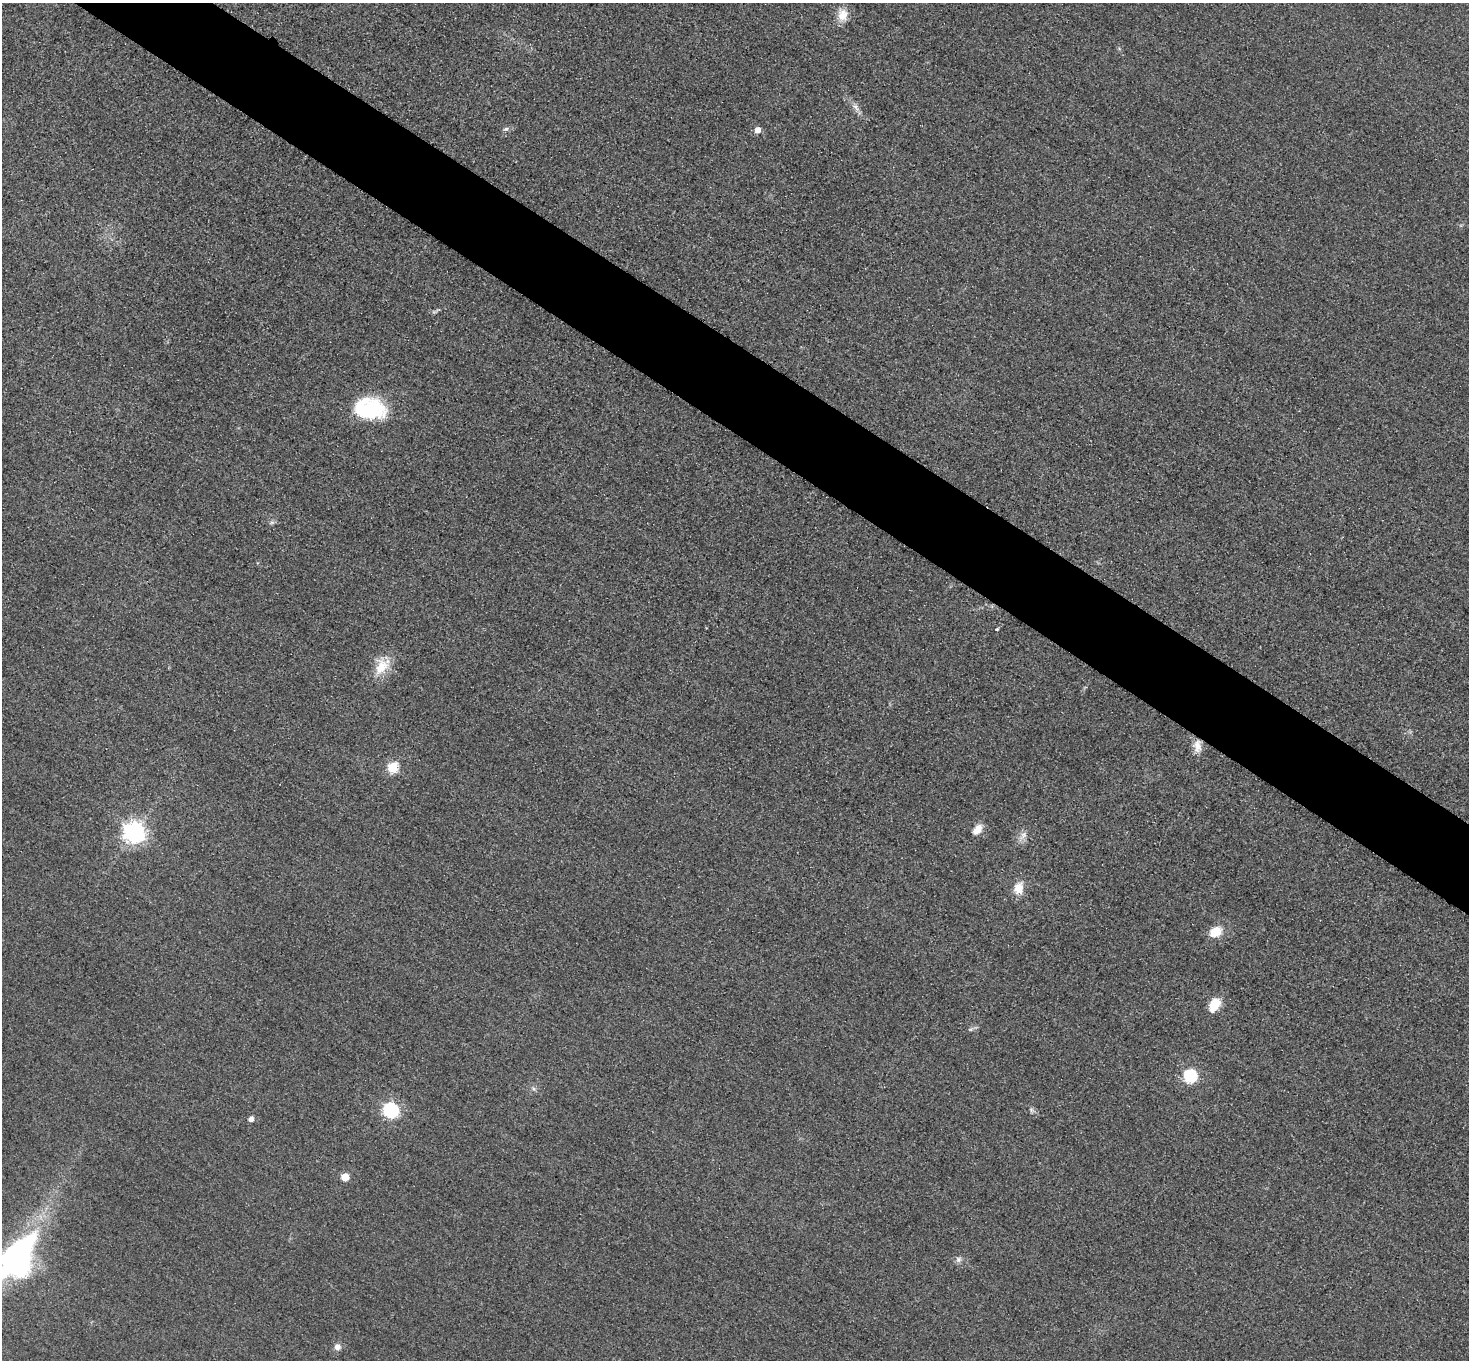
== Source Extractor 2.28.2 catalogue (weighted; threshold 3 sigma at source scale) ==
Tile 11 of 4 x 4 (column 3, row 3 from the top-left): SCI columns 2964-4430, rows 1538-2895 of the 5925 x 5930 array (HDU 1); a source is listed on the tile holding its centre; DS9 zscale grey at full resolution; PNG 1471 x 1362 px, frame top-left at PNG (2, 3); no overlay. Shown black and unused: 6% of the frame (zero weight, under 3 of 4 exposures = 3% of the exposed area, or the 3 px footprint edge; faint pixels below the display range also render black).
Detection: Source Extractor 2.28.2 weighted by HDU 2 'WHT'; one run over the whole footprint, this tile lists its part. Background 0.0503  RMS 0.016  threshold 0.0727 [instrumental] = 3 sigma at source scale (4.5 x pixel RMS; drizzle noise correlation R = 1.50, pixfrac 1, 0.05/0.05 arcsec/px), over >= 5 px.
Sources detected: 25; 2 inside a brighter object's white glare — not listed; the other 23 listed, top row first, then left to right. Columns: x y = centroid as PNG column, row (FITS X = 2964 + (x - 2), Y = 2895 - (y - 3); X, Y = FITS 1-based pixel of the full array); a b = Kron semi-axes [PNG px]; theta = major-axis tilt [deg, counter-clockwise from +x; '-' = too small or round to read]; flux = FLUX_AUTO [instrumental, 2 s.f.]
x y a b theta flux
842 15 18 14 89 22
856 107 14 6 -53 8.8
506 129 7 4 8 3.5
757 130 5 5 - 18
370 409 32 21 -5 130
272 522 7 4 18 3.1
997 629 3 3 - 1.9
381 667 26 17 59 36
1197 746 17 10 -84 15
392 768 6 5 - 110
977 829 15 9 50 15
133 832 8 7 - 1000
1023 835 14 8 56 10
1018 888 15 11 72 23
1216 932 11 8 29 37
1214 1005 14 9 61 37
1190 1076 6 6 - 210
391 1110 6 6 - 350
251 1119 4 4 - 10
345 1177 5 5 - 38
958 1259 8 8 - 5.7
20 1263 33 22 -56 240
337 1347 9 8 - 8
Isophote crosses this tile's border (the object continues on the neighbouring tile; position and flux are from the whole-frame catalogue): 1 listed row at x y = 20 1263